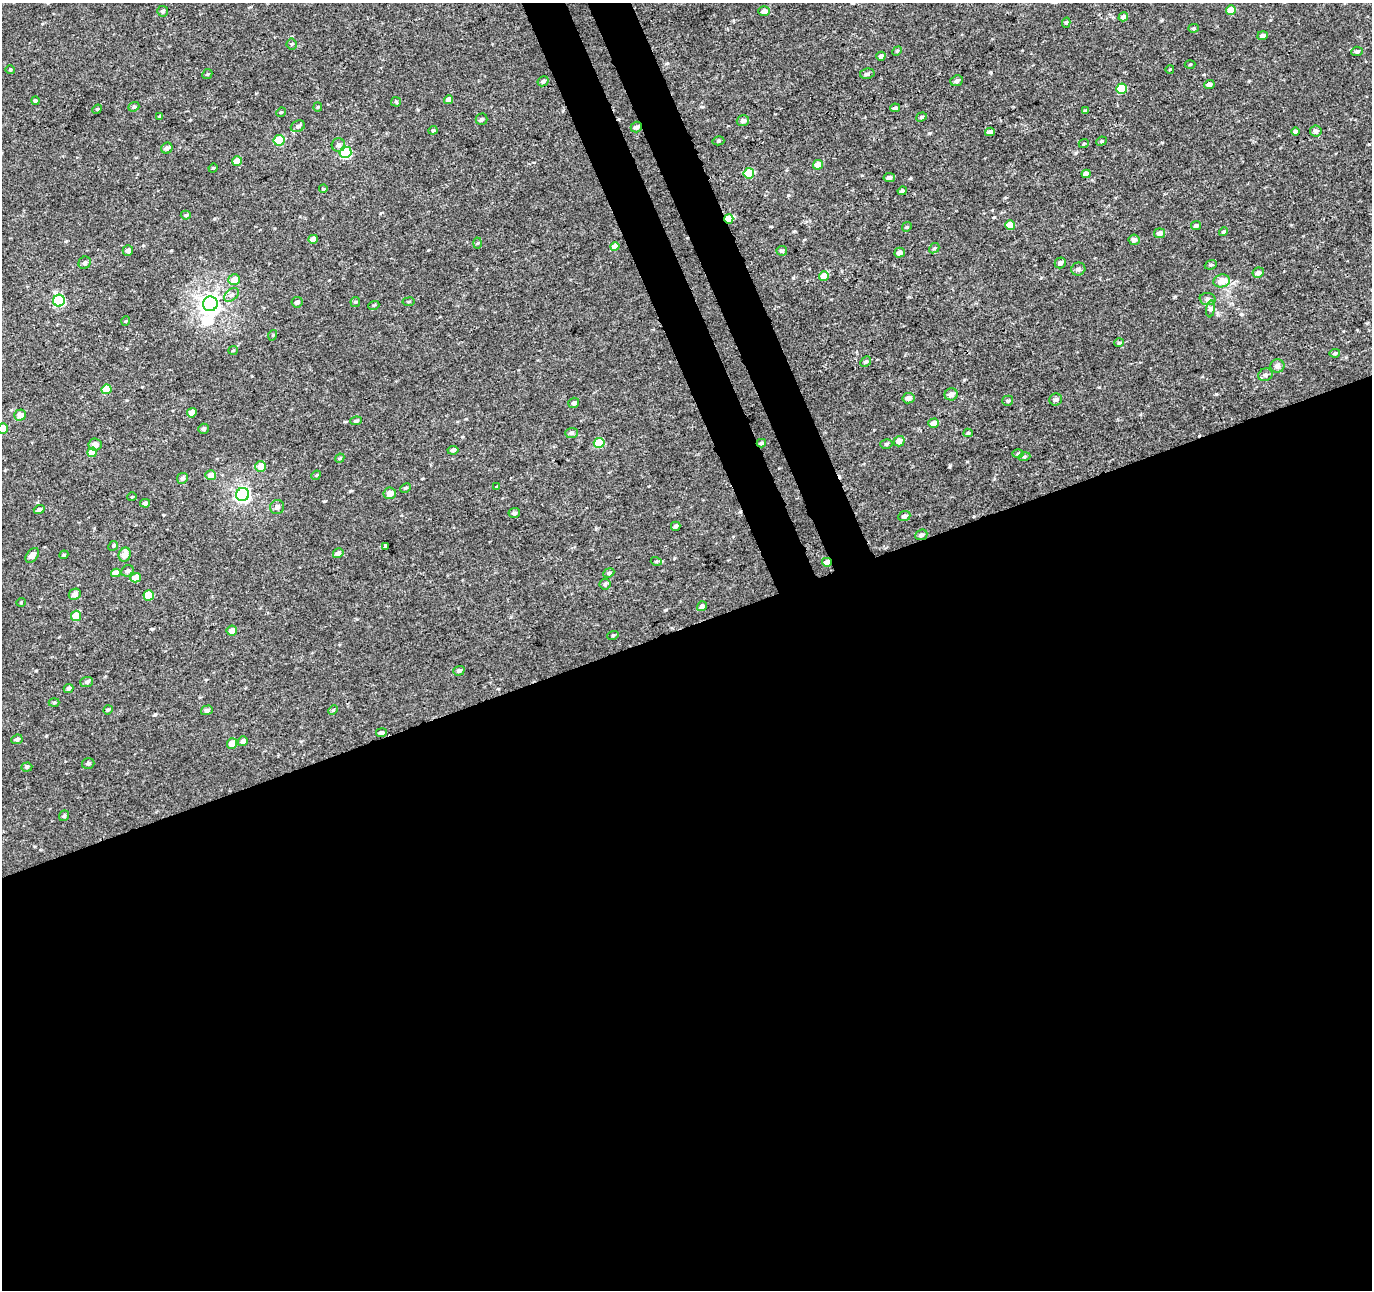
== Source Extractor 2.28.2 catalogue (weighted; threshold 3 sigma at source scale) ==
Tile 15 of 4 x 4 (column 3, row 4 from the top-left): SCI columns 2797-4166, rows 133-1420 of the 5660 x 5457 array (HDU 1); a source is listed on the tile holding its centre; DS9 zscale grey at full resolution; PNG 1374 x 1292 px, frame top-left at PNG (2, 3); each listed source drawn as its Kron ellipse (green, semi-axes under 4 px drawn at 4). Shown black and unused: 54% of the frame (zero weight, under 3 of 4 exposures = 5% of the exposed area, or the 3 px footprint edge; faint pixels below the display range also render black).
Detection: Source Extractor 2.28.2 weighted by HDU 2 'WHT'; one run over the whole footprint, this tile lists its part. Background 0.00192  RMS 0.0036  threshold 0.0161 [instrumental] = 3 sigma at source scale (4.5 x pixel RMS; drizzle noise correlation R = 1.50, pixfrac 1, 0.0396/0.0396 arcsec/px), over >= 5 px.
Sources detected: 170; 1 inside a brighter object's white glare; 1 cosmic-ray / hot-pixel residue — neither listed nor drawn; the other 168 listed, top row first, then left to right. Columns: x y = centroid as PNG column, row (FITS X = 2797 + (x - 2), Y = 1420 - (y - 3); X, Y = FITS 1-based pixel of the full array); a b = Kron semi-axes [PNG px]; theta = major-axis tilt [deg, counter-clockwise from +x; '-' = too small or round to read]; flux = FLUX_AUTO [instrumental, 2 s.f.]
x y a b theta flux
1231 10 5 5 - 4
163 11 5 5 - 0.79
764 11 6 5 - 1.7
1123 17 5 4 - 1.2
1066 23 5 4 - 0.59
1194 28 5 4 - 0.5
1262 36 5 4 - 1.1
292 44 5 5 - 0.53
897 51 5 4 - 0.41
1357 51 5 4 - 0.9
881 56 4 4 - 1.4
1190 64 5 3 - 0.31
10 69 5 3 - 0.33
1170 69 4 2 - 0.29
207 74 5 4 - 0.44
867 74 7 5 9 0.83
543 81 6 5 - 0.74
957 81 6 5 - 1
1209 84 5 4 - 1.2
1122 89 5 5 - 11
449 100 5 4 - 1.8
35 101 4 4 - 0.53
396 102 5 5 - 0.45
134 107 6 4 21 0.55
318 107 4 4 - 0.38
895 108 5 3 - 0.88
97 109 5 4 - 0.37
1086 111 4 3 - 0.47
281 112 5 4 - 0.43
160 116 4 3 - 0.53
921 117 6 4 18 0.62
482 119 6 5 - 0.86
743 121 6 5 - 1.1
298 126 7 5 26 0.94
636 127 6 5 - 0.97
433 130 4 4 - 0.43
1296 131 4 4 - 0.95
1316 131 5 5 - 1.1
990 132 5 4 - 1.6
279 140 5 5 - 16
718 141 6 4 14 0.56
1101 141 5 4 - 0.52
1084 143 5 3 - 0.37
338 145 7 6 - 1.3
167 148 6 5 - 1.1
345 152 6 5 - 32
237 161 5 5 - 3.6
818 165 5 4 - 4.5
213 168 5 4 - 0.4
749 173 5 5 - 16
1086 174 4 4 - 2.1
889 178 6 4 12 1.1
323 189 4 3 - 0.32
902 191 5 3 - 0.7
186 215 5 4 - 0.54
729 219 5 4 - 7.4
1010 225 5 4 - 5.4
1196 225 5 4 - 0.67
907 227 5 4 - 0.45
1223 232 5 4 - 0.64
1160 233 5 5 - 1.7
313 239 5 4 - 3
1134 240 5 5 - 1.3
478 243 5 3 - 0.37
615 247 4 4 - 3.4
934 248 5 4 - 0.52
128 250 5 5 - 1.2
782 251 5 5 - 0.71
900 253 5 4 - 2.1
85 263 6 5 - 0.9
1060 263 5 5 - 1.2
1211 265 6 4 21 0.59
1078 269 7 6 - 1
1258 273 6 5 - 1.1
824 276 5 4 - 4.2
234 280 6 5 - 3.5
1222 281 8 6 10 3.8
231 295 8 5 40 1.2
1207 299 8 6 -4 1.1
59 301 6 6 - 36
297 302 5 5 - 1
355 302 5 5 - 0.48
409 302 6 3 9 0.38
210 304 7 7 - 170
374 305 5 3 - 0.35
1211 309 8 4 82 0.78
126 321 5 3 - 0.28
273 335 5 3 - 0.35
1119 343 5 4 - 0.47
233 350 5 4 - 0.39
1335 353 5 4 - 0.61
866 362 6 4 46 0.61
1277 366 7 6 - 1.7
1265 375 7 6 - 1.1
106 389 5 5 - 6.4
951 394 6 6 - 1.8
908 398 6 5 - 1.9
1056 399 6 6 - 1.1
1008 401 5 5 - 0.59
574 403 5 5 - 1
192 413 5 4 - 4.6
20 415 6 5 - 2.3
356 421 6 4 8 0.63
934 423 5 4 - 2.5
3 428 5 5 - 7.3
203 429 5 5 - 0.77
571 433 6 5 - 0.84
968 433 5 4 - 0.51
899 441 5 5 - 2.9
599 443 5 5 - 11
761 443 5 4 - 0.7
886 444 6 4 15 0.58
95 445 6 6 - 2
453 450 5 4 - 0.84
92 452 5 4 - 6.5
1018 454 6 4 2 0.5
1024 457 6 4 16 0.55
340 458 5 3 - 0.39
261 466 5 5 - 4.4
210 475 5 5 - 2.9
316 475 5 4 - 0.4
182 478 6 5 - 1
497 487 4 3 - 0.39
405 488 6 4 27 0.52
390 493 6 6 - 2.5
243 494 6 6 - 89
132 497 5 3 - 0.27
145 503 5 4 - 1.1
277 507 7 7 - 1.3
39 510 5 4 - 0.98
514 513 5 5 - 0.82
904 516 6 5 - 1.1
676 526 5 4 - 0.73
921 535 6 5 - 0.87
113 546 5 4 - 0.44
385 546 3 3 - 1.8
338 553 5 5 - 1.2
32 555 8 5 52 2
64 555 4 4 - 0.44
125 555 7 6 - 2.8
656 561 5 3 - 0.4
827 562 5 4 - 1.8
128 571 6 5 - 0.9
116 573 5 4 - 2.8
609 573 6 4 23 0.6
135 578 5 4 - 4.2
605 584 5 5 - 0.65
75 594 6 5 - 1.9
149 595 5 5 - 8
21 602 5 3 - 0.31
702 606 5 4 - 0.91
76 616 5 5 - 7.1
232 631 5 5 - 2.5
613 635 6 3 18 0.36
459 671 6 4 18 0.88
87 682 6 5 - 0.76
69 688 5 4 - 0.72
54 702 5 3 - 0.45
108 710 5 4 - 0.42
207 710 6 4 18 0.97
333 710 5 3 - 0.38
381 733 5 4 - 1
17 739 6 4 23 0.88
243 741 5 4 - 1.2
232 743 5 5 - 4.1
88 763 6 5 - 0.75
27 767 5 4 - 0.67
64 816 5 4 - 0.59
Overlapping masked pixels (flux is a lower limit): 4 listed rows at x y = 636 127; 729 219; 761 443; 827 562
Isophote crosses this tile's border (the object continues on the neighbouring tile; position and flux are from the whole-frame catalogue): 1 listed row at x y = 3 428
Unlisted compact peaks at least as high as the median listed source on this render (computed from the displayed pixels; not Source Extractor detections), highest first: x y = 1216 394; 666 610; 1175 297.